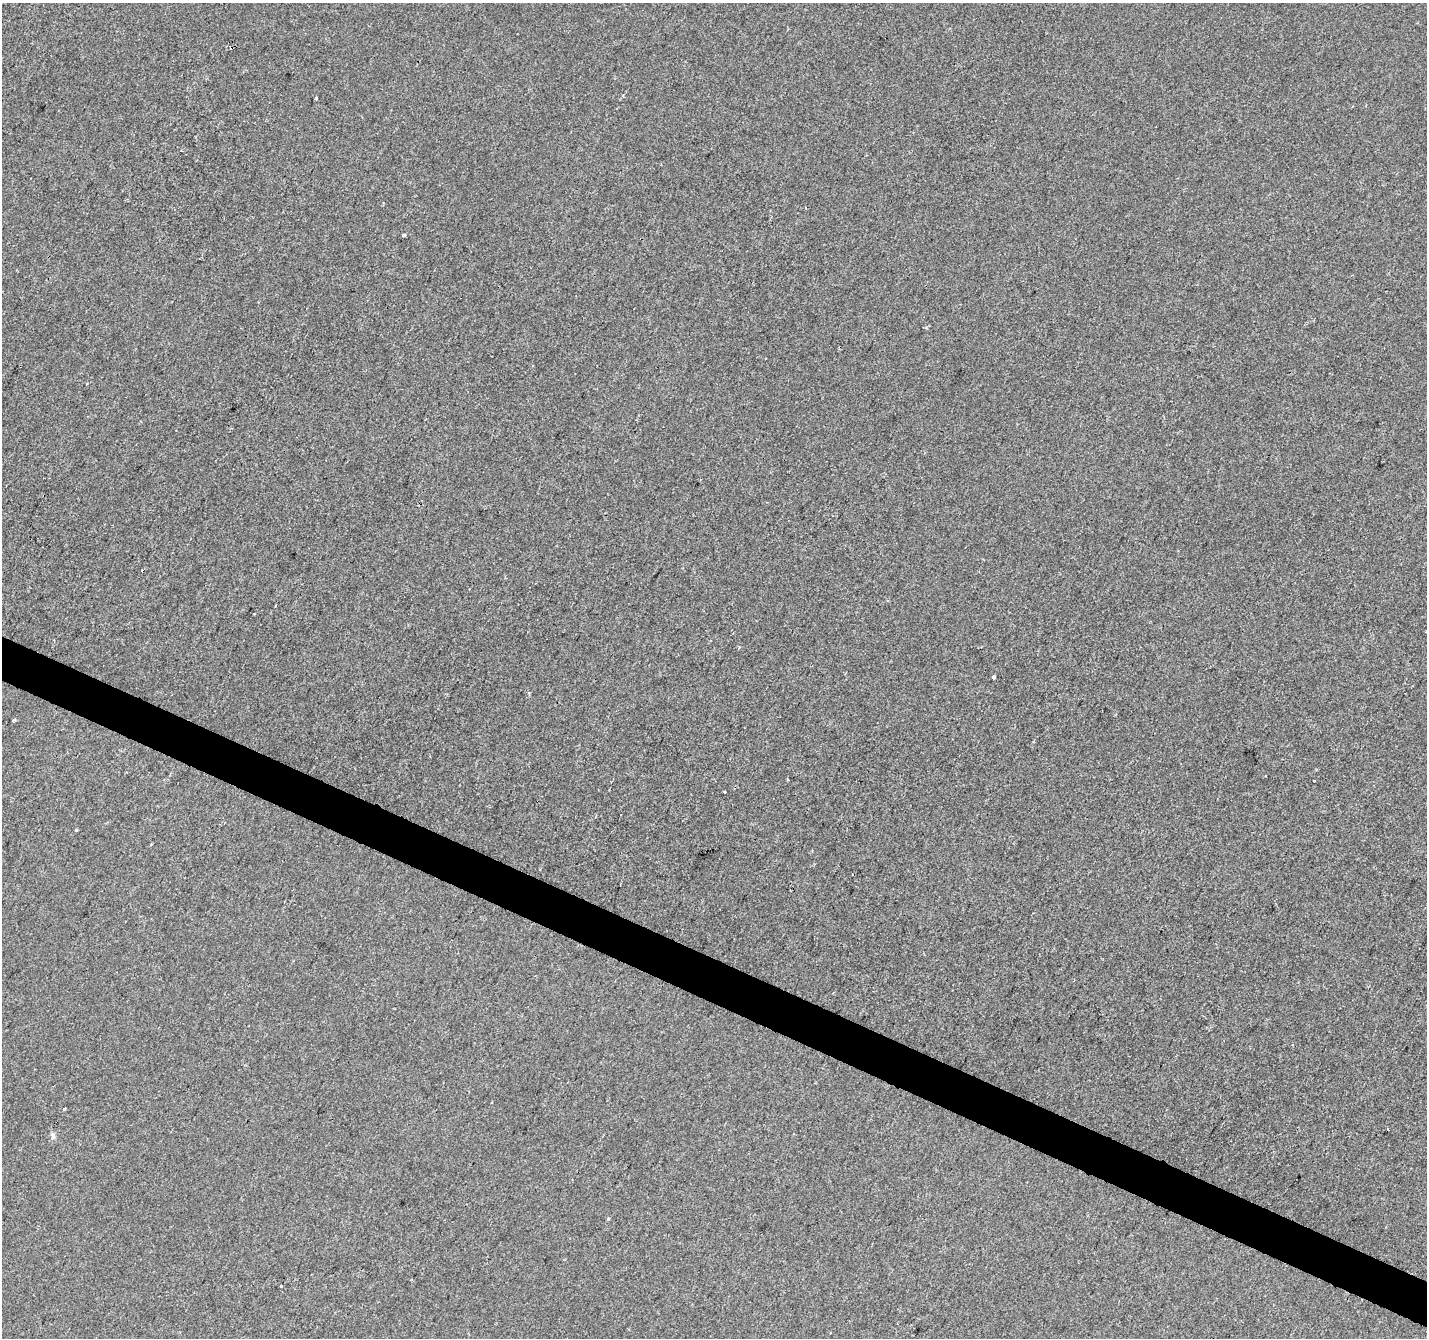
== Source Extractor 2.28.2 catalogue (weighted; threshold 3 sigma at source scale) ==
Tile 6 of 4 x 4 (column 2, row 2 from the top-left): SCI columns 1426-2850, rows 2875-4210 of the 5706 x 5814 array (HDU 1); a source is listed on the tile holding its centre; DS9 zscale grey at full resolution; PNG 1429 x 1340 px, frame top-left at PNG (2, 3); no overlay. Shown black and unused: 3% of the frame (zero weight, under 2 of 3 exposures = <1% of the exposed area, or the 3 px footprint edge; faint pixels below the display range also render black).
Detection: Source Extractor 2.28.2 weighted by HDU 2 'WHT'; one run over the whole footprint, this tile lists its part. Background -6.33e-04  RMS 0.0042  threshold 0.019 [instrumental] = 3 sigma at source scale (4.5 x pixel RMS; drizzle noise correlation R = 1.50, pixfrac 1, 0.0396/0.0396 arcsec/px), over >= 5 px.
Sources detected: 17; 3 cosmic-ray / hot-pixel residue — not listed; the other 14 listed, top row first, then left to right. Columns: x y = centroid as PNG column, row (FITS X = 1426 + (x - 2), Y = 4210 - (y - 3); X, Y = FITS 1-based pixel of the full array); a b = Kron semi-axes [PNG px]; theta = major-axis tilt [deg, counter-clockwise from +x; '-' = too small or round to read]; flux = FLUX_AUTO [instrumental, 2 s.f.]
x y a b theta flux
316 98 3 2 - 0.85
404 235 4 3 - 0.91
200 258 4 2 - 0.39
142 570 3 2 - 0.8
994 677 3 3 - 3.5
13 720 3 3 - 0.9
1315 781 3 3 - 2.9
724 792 3 3 - 3.9
76 831 3 3 - 2.9
64 1109 3 3 - 2.4
53 1136 9 6 -89 1.3
608 1219 5 4 - 0.61
411 1279 3 2 - 0.5
281 1286 3 2 - 0.53